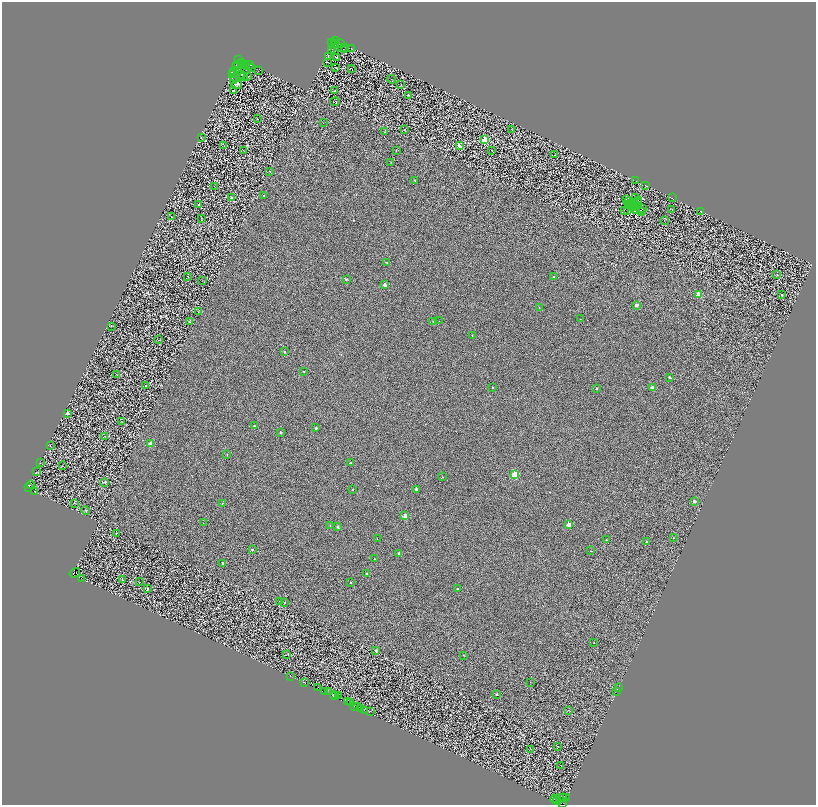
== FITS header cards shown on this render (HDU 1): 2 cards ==
NAXIS1  =                 1628
NAXIS2  =                 1606

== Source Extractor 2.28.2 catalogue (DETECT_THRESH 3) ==
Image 1628 x 1606 px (HDU 1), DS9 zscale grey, zoomed out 1/2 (1 PNG px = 2 x 2 image px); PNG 818 x 807 px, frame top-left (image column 1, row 1606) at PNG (2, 2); each listed source drawn as its Kron ellipse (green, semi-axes under 4 px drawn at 4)
Background 0.481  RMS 2.3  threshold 6.9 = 3 sigma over >= 5 px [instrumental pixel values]
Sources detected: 277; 82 cannot appear on this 1/2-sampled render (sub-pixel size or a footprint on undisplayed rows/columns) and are neither listed nor drawn; the other 195 listed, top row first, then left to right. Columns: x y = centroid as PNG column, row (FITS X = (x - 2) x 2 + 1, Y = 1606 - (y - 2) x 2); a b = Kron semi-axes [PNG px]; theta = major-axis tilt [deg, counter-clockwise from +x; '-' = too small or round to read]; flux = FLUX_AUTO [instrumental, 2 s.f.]
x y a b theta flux
336 41 2 1 - 340
332 42 2 1 - 100
334 43 3 2 - 190
340 44 2 1 - 100
335 45 3 1 - 160
338 47 3 1 - 130
345 47 4 2 - 260
351 48 2 1 - 170
334 50 3 2 - 230
344 50 3 1 - 150
332 51 3 1 - 150
329 57 3 2 - 180
337 57 4 1 - 180
238 60 3 2 - 1500
328 62 4 1 - 220
241 63 3 2 - 260
236 65 2 1 - 120
239 65 2 1 - 97
245 65 2 1 - 110
250 65 4 2 - 200
247 66 3 1 - 140
252 67 2 1 - 110
336 67 2 1 - 140
351 69 2 1 - 450
238 70 3 1 - 180
234 71 2 1 - 150
258 71 2 1 - 130
234 73 2 1 - 140
242 75 2 1 - 170
234 76 6 4 -60 580
243 77 2 1 - 340
248 77 2 1 - 120
392 79 4 1 - 140
234 80 2 1 - 130
237 85 5 3 - 410
401 85 3 2 - 130
233 91 3 1 - 250
335 91 2 1 - 110
408 95 3 2 - 200
335 102 5 1 - 170
258 119 2 1 - 110
323 123 2 1 - 120
404 129 2 2 - 850
512 129 3 2 - 160
385 132 2 2 - 610
201 138 2 2 - 210
485 140 3 3 - 26000
224 146 2 1 - 100
459 146 2 2 - 4200
243 150 2 1 - 160
396 150 2 1 - 310
492 150 2 1 - 360
555 155 2 1 - 240
391 162 2 2 - 120
269 171 2 2 - 290
415 180 2 2 - 420
636 181 2 1 - 90
215 186 2 1 - 120
646 186 2 1 - 150
264 195 2 2 - 260
231 197 2 2 - 2000
635 197 2 1 - 86
673 198 3 1 - 150
626 200 2 1 - 130
639 201 2 1 - 80
628 202 2 1 - 240
632 203 4 1 - 210
634 203 2 1 - 140
639 203 2 1 - 68
198 205 2 2 - 1500
629 205 3 1 - 190
636 205 2 1 - 55
633 206 2 1 - 160
632 208 3 2 - 110
642 209 3 2 - 18
627 210 2 1 - 190
641 210 2 1 - 240
672 210 2 2 - 260
624 211 3 1 - 220
636 211 3 1 - 220
701 211 2 1 - 83
641 212 2 1 - 110
171 216 2 1 - 210
201 218 2 1 - 130
664 220 3 1 - 120
387 262 2 2 - 730
777 274 2 1 - 1900
188 276 3 1 - 140
553 276 2 2 - 480
346 279 2 2 - 880
202 281 2 1 - 120
385 285 2 2 - 4500
698 294 2 2 - 12000
782 295 2 2 - 1200
636 305 2 2 - 4300
539 307 2 2 - 190
198 312 2 2 - 250
580 319 2 1 - 130
433 321 2 2 - 850
439 321 2 1 - 110
190 322 2 2 - 110
111 326 3 2 - 120
472 335 2 1 - 230
159 340 2 2 - 280
284 352 2 2 - 1400
304 371 2 2 - 830
117 375 2 1 - 370
670 377 2 2 - 1200
146 386 2 2 - 810
492 388 2 2 - 550
653 388 2 2 - 5400
596 389 2 2 - 1000
67 413 2 2 - 3700
121 422 2 1 - 130
254 425 2 2 - 940
316 428 2 2 - 1500
281 433 2 2 - 1300
105 436 2 1 - 120
151 443 2 2 - 6700
50 446 3 2 - 130
227 455 2 2 - 260
41 463 3 1 - 130
350 463 2 2 - 1700
63 466 2 1 - 110
36 472 2 2 - 170
515 475 3 3 - 36000
442 477 2 2 - 400
105 482 2 2 - 1600
31 485 4 1 - 2200
28 487 4 2 - 8000
352 489 2 2 - 480
416 489 2 2 - 2100
34 491 2 1 - 1100
694 501 2 2 - 3800
75 503 2 1 - 100
222 503 2 2 - 430
86 510 4 2 - 170
405 516 2 2 - 6900
203 523 2 1 - 150
569 525 2 2 - 10000
330 526 2 2 - 160
338 527 2 2 - 1700
116 533 3 1 - 150
673 538 2 2 - 260
377 539 2 1 - 180
606 540 2 2 - 410
647 541 2 2 - 590
252 550 2 2 - 1600
591 551 2 1 - 310
399 553 2 2 - 1700
374 559 2 1 - 250
222 563 2 2 - 1500
75 573 6 2 33 12000
367 574 2 2 - 2300
81 578 2 1 - 210
122 579 3 2 - 290
139 582 2 1 - 110
351 582 2 2 - 630
147 589 2 2 - 640
457 589 2 2 - 1300
279 601 2 2 - 250
284 602 2 2 - 480
594 642 2 2 - 310
376 650 2 2 - 2300
286 655 2 2 - 300
463 655 2 2 - 170
290 676 3 1 - 180
304 682 2 1 - 200
530 682 2 1 - 110
317 688 3 1 - 1100
618 688 2 1 - 47
325 691 2 1 - 2000
328 692 3 1 - 4100
616 692 2 1 - 16000
333 694 2 1 - 9200
497 694 2 2 - 1400
334 696 2 2 - 6600
339 696 3 2 - 1200
348 702 2 1 - 480
351 702 2 1 - 230
354 706 2 1 - 650
357 706 2 1 - 210
360 708 3 2 - 7200
364 710 3 1 - 540
568 710 2 2 - 230
370 711 2 1 - 1600
558 746 2 2 - 280
531 749 2 1 - 90
561 765 2 1 - 86
563 797 3 1 - 5600
566 797 3 2 - 30000
554 799 4 1 - 5700
560 799 4 3 - 19000
557 801 4 2 - 7700
563 804 2 1 - 4900
At the frame edge (FLAGS 8, measured only in part): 1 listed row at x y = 563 804
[82 sub-pixel or undisplayed-footprint detections neither listed nor drawn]